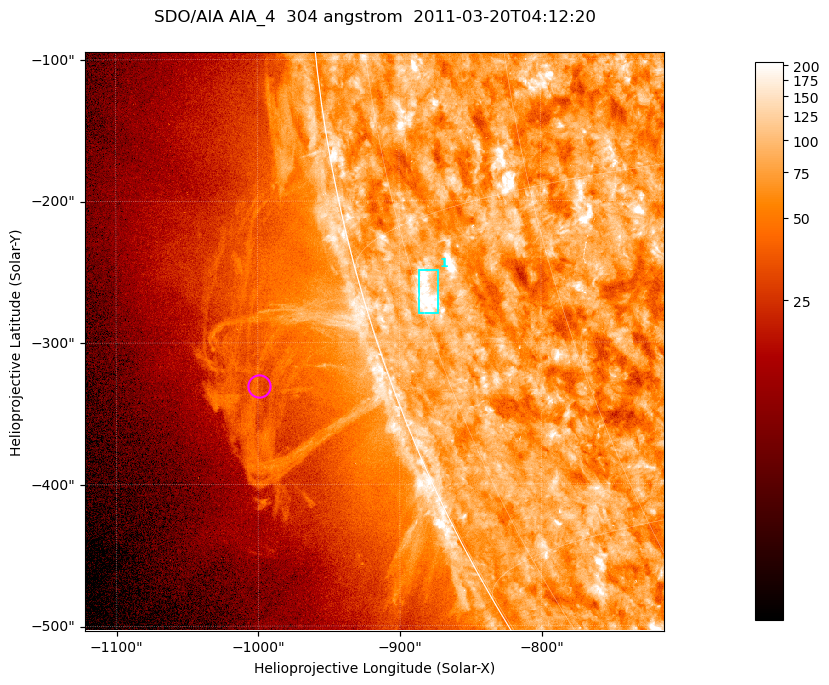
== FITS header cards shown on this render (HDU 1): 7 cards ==
TELESCOP= 'SDO/AIA '           / For AIA: SDO/AIA
INSTRUME= 'AIA_4   '           / For AIA: AIA_ATA1, AIA_ATA2, AIA_ATA3 or AIA_AT
WAVELNTH=                  304 / [angstrom] Wavelength
WAVEUNIT= 'angstrom'           / Wavelength unit: angstrom
DATE-OBS= '2011-03-20T04:12:20.135' / [ISO] Date when observation started; ISO 8
CTYPE1  = 'HPLN-TAN'           / CTYPE1; Typically HPLN
CTYPE2  = 'HPLT-TAN'           / CTYPE2; Typically HPLT

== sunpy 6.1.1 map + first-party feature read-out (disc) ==
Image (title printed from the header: SDO/AIA AIA_4  304 angstrom  2011-03-20T04:12:20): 681 x 681 px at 0.6 arcsec/px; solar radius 964 arcsec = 1606 px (partial field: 2.7% of the solar disc is inside the frame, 48% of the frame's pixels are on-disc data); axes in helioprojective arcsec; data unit not stated in the header (colour bar unlabelled)
Orientation: roll -0.132 deg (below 1 deg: not rotated)
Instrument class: DISC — disc imager (sunpy class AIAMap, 304 A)
Bright regions (active regions / flare kernels): reference = the on-disc median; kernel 5 px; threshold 5 sigma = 119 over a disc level ~76.6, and >= 1.15x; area >= 463 px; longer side >= 8 px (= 4.8 arcsec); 1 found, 1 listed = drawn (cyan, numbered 1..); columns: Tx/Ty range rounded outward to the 2 arcsec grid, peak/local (2 s.f.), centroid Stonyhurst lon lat
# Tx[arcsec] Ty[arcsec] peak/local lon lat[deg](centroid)
1 -888..-872 -280..-248 4.3 -74 -18
Off-limb structures (1.02-1.3 R_sun): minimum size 231 px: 4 found; the strongest spans PA ~105..110 deg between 1.02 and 1.13 R_sun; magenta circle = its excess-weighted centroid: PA ~110 deg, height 1.09 R_sun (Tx ~-1000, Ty ~-330 arcsec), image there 1.5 x the reference